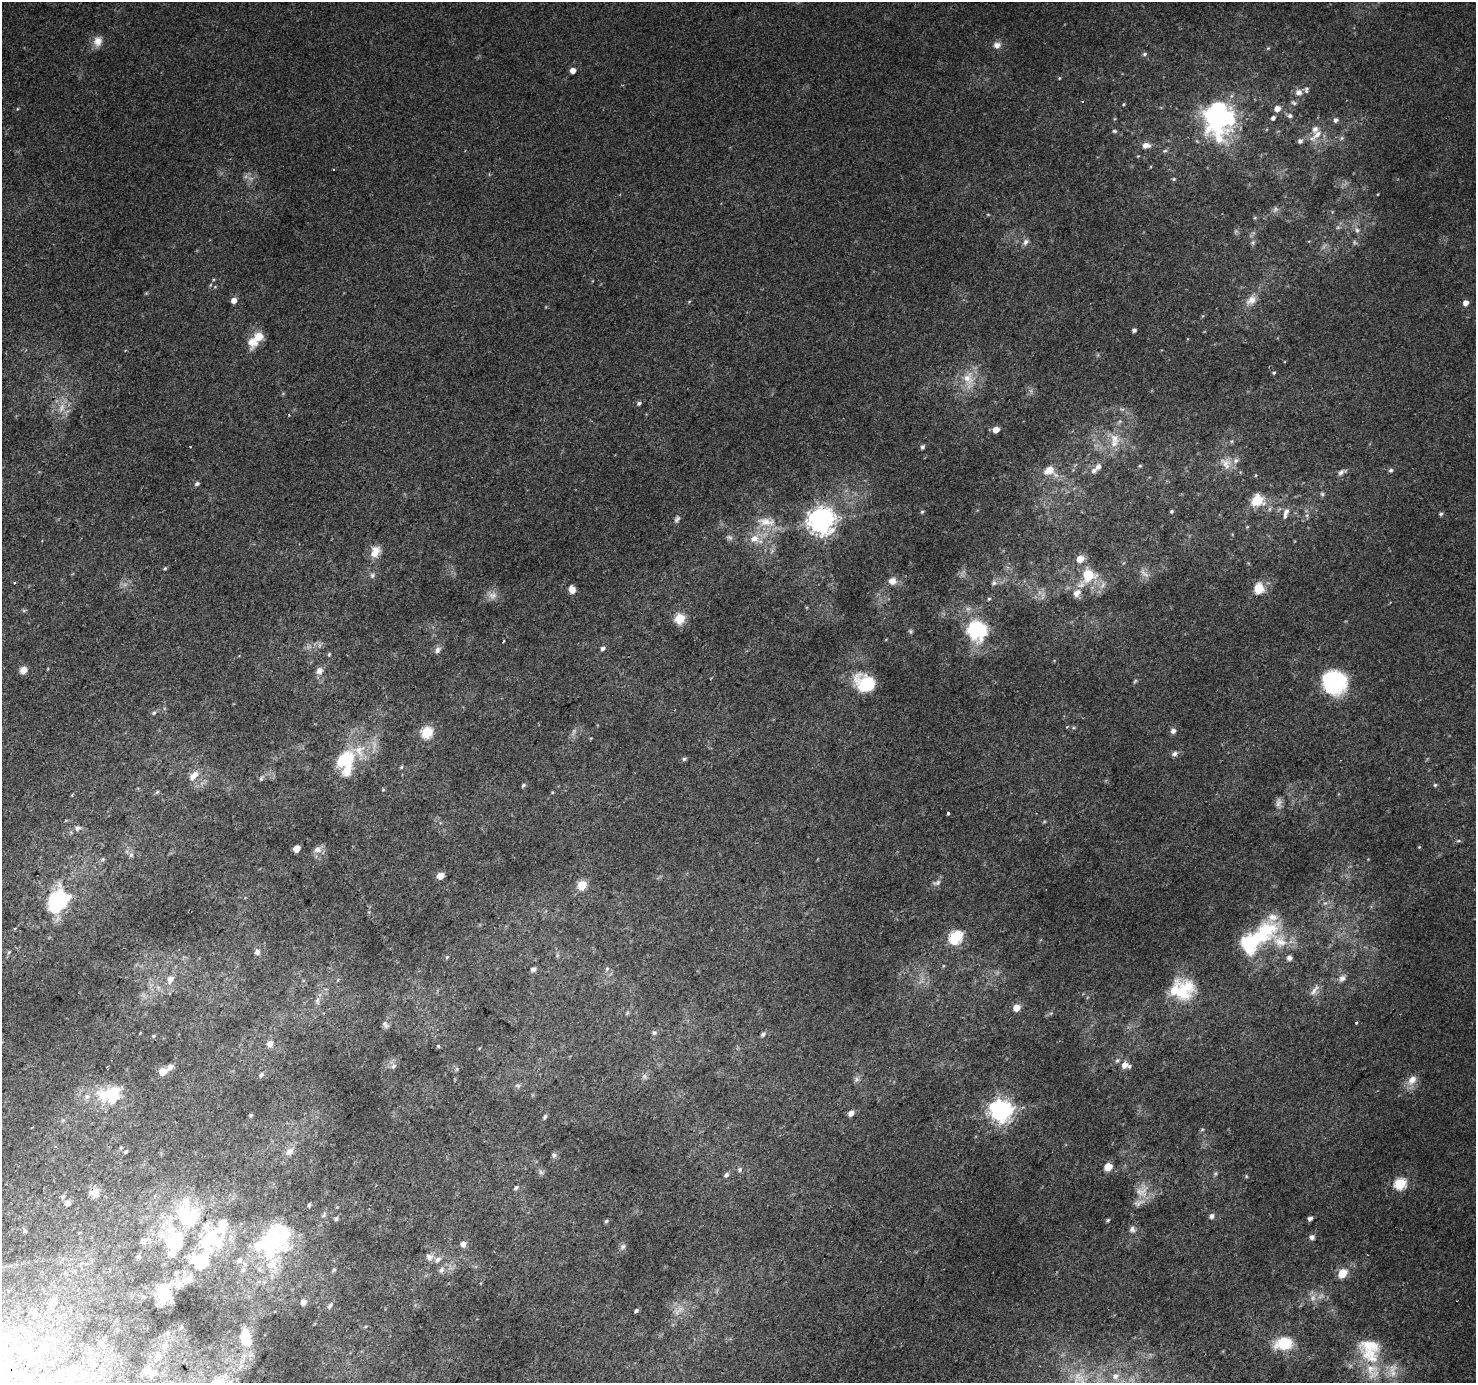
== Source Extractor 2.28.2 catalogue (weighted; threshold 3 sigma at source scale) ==
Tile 7 of 4 x 4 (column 3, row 2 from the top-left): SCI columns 2978-4451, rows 3051-4431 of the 5947 x 6033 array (HDU 1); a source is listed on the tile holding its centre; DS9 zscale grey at full resolution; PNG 1478 x 1385 px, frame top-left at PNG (2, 2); no overlay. Shown black and unused: <1% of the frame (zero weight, under 2 of 3 exposures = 2% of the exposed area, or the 3 px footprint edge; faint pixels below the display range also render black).
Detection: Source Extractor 2.28.2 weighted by HDU 2 'WHT'; one run over the whole footprint, this tile lists its part. Background 0.00369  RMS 0.0038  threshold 0.0172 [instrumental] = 3 sigma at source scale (4.5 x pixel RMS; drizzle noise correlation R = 1.50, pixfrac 1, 0.0396/0.0396 arcsec/px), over >= 5 px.
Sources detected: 266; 16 too faint to see at this stretch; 7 inside a brighter object's white glare — not listed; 26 inside a brighter listed object's ellipse — not listed separately; the other 217 listed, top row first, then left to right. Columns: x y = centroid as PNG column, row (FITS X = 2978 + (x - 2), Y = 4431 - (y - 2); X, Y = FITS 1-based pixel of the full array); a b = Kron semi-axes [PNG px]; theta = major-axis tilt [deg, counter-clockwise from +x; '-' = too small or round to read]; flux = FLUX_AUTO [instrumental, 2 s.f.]
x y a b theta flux
98 41 14 11 80 3.5
997 45 10 9 - 2.2
1268 48 6 4 43 0.49
1144 54 6 5 - 0.7
573 70 5 4 - 3.1
1059 78 4 4 - 0.37
1299 92 9 8 - 2.2
1082 101 3 2 - 0.28
1294 103 8 5 -22 0.88
1123 104 5 3 - 0.38
17 109 5 3 - 0.35
1277 109 6 6 - 2.7
1217 114 35 26 88 62
1290 116 6 6 - 1.1
1273 118 5 4 - 1.1
1336 120 6 5 - 1.2
1114 131 6 4 -4 0.65
1316 135 25 8 41 4.4
1342 138 6 5 - 0.68
1300 141 6 5 - 1.2
1146 145 10 7 3 2.4
1165 151 7 4 19 0.69
1174 179 5 4 - 0.51
1275 209 9 7 58 1.2
988 215 5 3 - 0.3
1255 218 5 4 - 0.46
1357 230 8 6 -75 1.2
1026 242 9 7 56 1.5
1253 243 7 6 - 0.8
234 300 6 5 - 2.6
1251 300 16 11 40 3.8
689 302 5 3 - 0.34
1465 303 6 5 - 2.3
1134 330 4 4 - 1
252 342 16 13 -88 5.2
1274 373 4 3 - 0.5
968 380 28 15 -76 9
639 403 5 5 - 0.9
62 408 14 7 66 3.4
289 415 3 2 - 0.26
996 430 6 5 - 3.6
1114 438 16 13 -36 6.2
1231 441 6 5 - 0.56
922 447 5 4 - 0.84
1226 463 18 15 -45 5.1
1140 466 5 4 - 0.43
1098 467 7 6 - 1.7
1050 470 16 12 -21 5.8
1391 470 6 5 - 0.79
1341 472 11 6 26 1.5
197 484 6 5 - 0.93
1322 494 6 6 - 0.71
1257 500 12 11 - 10
1172 511 4 3 - 0.57
1286 511 10 6 53 1.8
922 512 5 4 - 0.48
1441 514 5 5 - 0.7
1307 515 6 4 45 0.75
677 519 10 6 67 1.2
821 521 9 9 - 450
766 522 29 13 -4 7.7
1247 527 5 4 - 0.39
729 537 10 7 -31 1.2
754 538 15 11 -1 5.1
375 552 17 12 67 4.5
1080 559 6 5 - 5.1
165 568 5 4 - 0.52
372 575 8 7 - 1.1
1088 576 22 14 54 12
892 581 11 10 - 2.7
15 583 3 3 - 0.53
994 583 8 7 - 1.3
1259 588 14 12 88 6.1
572 589 8 7 - 2.9
493 595 13 11 18 2.8
989 599 5 4 - 0.5
680 619 6 5 - 25
977 631 30 28 -69 23
886 639 5 3 - 0.3
503 641 5 3 - 0.47
319 645 7 4 -72 0.77
603 648 5 5 - 1
438 650 10 7 67 1.6
329 654 5 3 - 0.51
23 670 9 8 - 2.3
319 671 8 7 - 2.5
1135 681 7 4 46 0.55
1335 681 23 22 - 34
869 683 32 15 -22 13
154 713 7 5 48 0.76
1173 731 5 5 - 1.8
427 732 6 6 - 30
1175 754 7 5 38 1.4
344 759 27 17 38 17
684 759 5 5 - 0.75
401 767 5 4 - 0.47
192 777 13 8 71 3
261 778 9 5 57 0.84
523 785 5 4 - 0.73
1435 785 5 5 - 0.56
383 789 4 4 - 0.39
157 792 6 4 43 0.56
552 792 4 3 - 0.34
1279 803 13 8 88 1.8
948 813 3 3 - 1
77 828 7 6 - 1.6
1419 847 5 4 - 0.34
296 848 5 5 - 5.7
317 849 12 9 7 2.2
131 855 7 6 - 0.96
102 859 6 5 - 0.69
440 876 5 5 - 5
937 883 12 6 14 1.4
582 885 6 5 - 19
58 900 27 21 62 30
1325 903 6 5 - 0.77
1266 929 43 26 47 24
955 937 7 6 - 49
9 952 5 4 - 0.47
257 952 6 6 - 1.6
557 955 6 5 - 0.56
447 957 5 4 - 0.52
1289 958 8 7 - 1.4
943 966 5 3 - 0.38
533 969 7 6 - 1.2
607 969 6 4 68 0.69
1342 978 10 8 51 1.8
170 979 10 8 63 2.7
1314 990 20 7 53 2.4
1180 992 43 22 25 16
317 1001 10 6 90 1.4
1016 1008 5 5 - 5.9
627 1013 6 4 46 0.51
1051 1013 6 4 18 0.54
1356 1023 3 3 - 1.1
385 1025 11 6 -51 1.1
654 1033 7 6 - 0.95
763 1034 7 5 44 0.96
154 1036 5 4 - 0.42
270 1044 9 8 - 1.8
438 1046 3 3 - 0.79
1117 1060 7 5 49 0.82
1125 1065 9 7 -8 3.2
393 1066 8 7 - 1.5
170 1067 9 7 48 1.6
457 1069 6 4 47 0.53
163 1072 5 5 - 8.1
261 1075 8 5 47 0.84
645 1076 8 6 -47 1.1
856 1079 8 7 - 1.2
1412 1080 15 10 55 3.8
110 1094 35 24 11 17
1001 1111 8 8 - 270
851 1113 6 5 - 2.6
251 1115 5 3 - 0.51
545 1117 5 4 - 0.8
63 1120 6 5 - 0.72
1202 1129 5 5 - 0.51
56 1146 4 4 - 0.6
126 1151 6 5 - 0.63
289 1152 12 8 36 2.8
554 1155 8 6 76 0.87
1108 1167 5 5 - 10
740 1169 7 6 - 0.87
541 1172 7 5 -45 0.9
1215 1174 7 5 54 0.67
726 1175 7 5 45 1.1
1400 1184 6 6 - 34
516 1188 6 4 41 1
1142 1191 22 18 41 6.9
94 1193 12 11 - 3.4
63 1196 6 5 - 0.82
67 1203 8 7 - 1.6
309 1205 5 4 - 0.69
184 1215 44 24 -70 28
324 1215 9 5 57 1.1
1211 1216 6 5 - 1.4
1310 1218 4 4 - 1.5
336 1219 6 5 - 0.88
1108 1220 4 3 - 0.52
606 1221 5 4 - 0.65
222 1227 63 16 80 19
1132 1229 9 8 - 1.4
25 1231 7 5 -61 0.64
1312 1237 7 6 - 1.2
274 1239 49 38 38 50
463 1244 5 5 - 2.6
623 1247 9 7 45 1.2
138 1257 5 5 - 0.57
430 1257 10 9 - 2
199 1260 33 25 40 21
334 1270 6 4 41 0.62
441 1270 9 6 58 1.4
1342 1273 6 5 - 15
481 1283 4 3 - 0.26
164 1294 19 11 86 7.9
1313 1297 9 7 61 1.9
53 1302 10 9 - 3.1
303 1302 5 5 - 3
330 1306 8 5 58 1.2
636 1311 4 3 - 0.79
366 1326 6 3 19 0.43
181 1327 6 4 59 0.46
168 1333 7 6 - 0.98
245 1338 25 14 -78 9.1
100 1343 7 6 - 1
1284 1343 22 16 8 11
165 1346 11 8 63 2.7
1369 1350 38 31 -63 22
29 1354 15 9 48 3.8
158 1356 11 9 68 3.1
241 1366 8 6 44 1.6
148 1371 14 11 26 3.7
36 1372 3 3 - 1.9
71 1375 14 13 - 6.9
84 1375 13 10 29 4.3
1115 1376 9 7 35 1.8
Overlapping masked pixels (flux is a lower limit): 1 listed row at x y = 94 1193